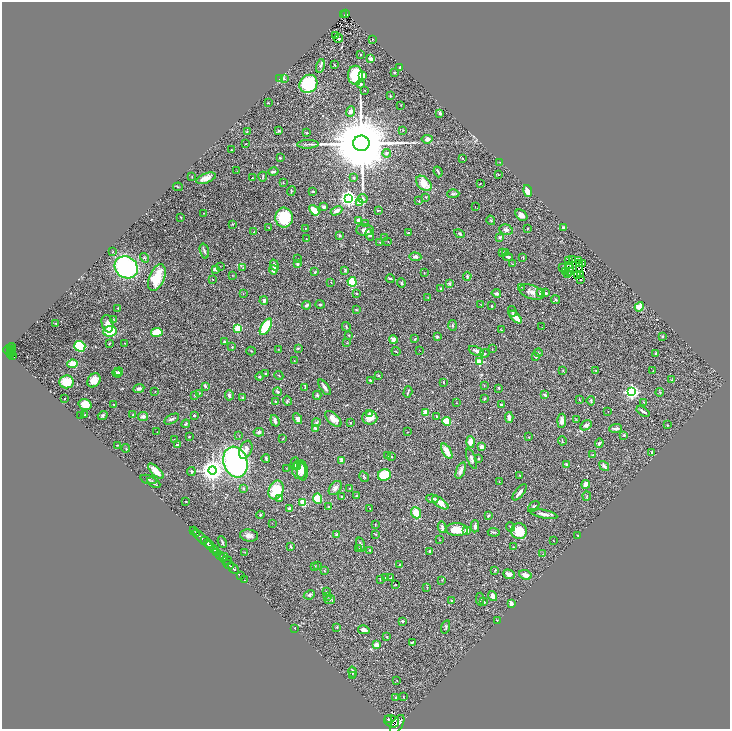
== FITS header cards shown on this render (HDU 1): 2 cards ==
NAXIS1  =                 1456
NAXIS2  =                 1453

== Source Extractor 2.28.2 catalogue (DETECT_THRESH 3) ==
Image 1456 x 1453 px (HDU 1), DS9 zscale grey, zoomed out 1/2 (1 PNG px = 2 x 2 image px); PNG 732 x 731 px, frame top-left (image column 1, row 1453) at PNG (2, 2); each listed source drawn as its Kron ellipse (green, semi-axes under 4 px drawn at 4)
Background 0.687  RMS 0.028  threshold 0.0843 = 3 sigma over >= 5 px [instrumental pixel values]
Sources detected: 448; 42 cannot appear on this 1/2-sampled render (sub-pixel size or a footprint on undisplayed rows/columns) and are neither listed nor drawn; the other 406 listed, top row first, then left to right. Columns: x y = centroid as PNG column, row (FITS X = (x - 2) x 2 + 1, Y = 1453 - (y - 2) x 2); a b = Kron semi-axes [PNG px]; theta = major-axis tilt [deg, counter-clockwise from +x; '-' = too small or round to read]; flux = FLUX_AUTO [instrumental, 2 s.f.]
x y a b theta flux
346 13 3 2 - 90
344 15 2 1 - 17
336 35 2 1 - 2.1
339 38 4 3 - 6.2
372 39 2 2 - 2.9
360 55 3 3 - 5.8
370 59 2 2 - 67
335 65 3 2 - 3.8
320 66 7 4 76 11
400 68 3 2 - 3.7
394 72 2 2 - 6.5
355 75 9 7 -88 210
363 75 4 3 - 22
280 78 4 3 - 6.9
284 79 4 3 - 6.2
308 84 10 8 48 320
361 84 4 3 - 9.5
365 90 2 1 - 2.3
390 96 3 2 - 2
268 103 2 2 - 3
400 105 2 1 - 1.4
350 112 5 4 - 21
440 113 4 2 - 17
402 130 3 2 - 1.7
279 131 4 3 - 8.9
247 132 2 2 - 1.6
307 133 2 2 - 5.2
427 139 5 4 - 23
361 143 8 8 - 78000
245 144 2 2 - 3
308 144 11 2 1 12
231 150 2 1 - 2.2
387 153 4 4 - 14
280 158 2 2 - 5.1
462 158 4 2 - 2.8
500 162 2 1 - 2.5
237 171 2 2 - 1.8
273 172 5 2 - 12
438 172 5 2 - 5.1
498 175 3 2 - 2.8
192 177 3 2 - 2.5
263 177 5 2 - 6.3
206 178 10 5 20 37
252 178 3 2 - 2.7
353 178 3 3 - 6.6
283 183 2 2 - 2.4
424 183 9 6 -45 78
480 183 2 1 - 3
178 187 5 2 - 3.8
291 191 5 2 - 4
313 191 3 2 - 4.6
528 191 6 4 -73 87
453 194 6 4 2 11
426 197 3 3 - 3.9
348 198 4 4 - 2000
363 198 5 4 - 7
419 201 2 2 - 2.5
360 203 4 4 - 53
324 207 3 3 - 11
475 207 2 1 - 1.9
314 210 6 3 -50 89
378 210 3 2 - 4.7
336 211 6 3 29 27
204 213 2 1 - 2
521 215 7 5 -43 26
181 217 2 2 - 5.1
284 218 10 8 -84 230
358 220 3 3 - 17
491 220 5 3 - 5.6
366 223 3 2 - 3.7
232 224 4 2 - 2.9
564 227 4 2 - 7.5
269 228 4 2 - 2.8
305 229 2 2 - 1.8
528 229 3 2 - 2.9
365 230 9 5 1 25
506 230 7 5 -14 16
254 232 3 2 - 3.3
409 233 4 2 - 5.6
459 234 5 3 - 7.1
339 235 3 3 - 7.2
370 235 6 4 -76 9.8
500 237 3 2 - 33
384 238 3 2 - 2.9
306 239 2 1 - 2.7
388 242 2 1 - 2
380 243 2 2 - 4
204 251 7 3 -74 9.5
113 252 2 1 - 2.4
505 252 3 2 - 3
503 253 3 2 - 4.6
415 257 6 4 -4 15
508 257 5 3 - 11
523 257 3 2 - 3.6
144 258 5 3 - 5.4
298 259 3 2 - 3.5
568 260 4 1 - 3.1
573 260 2 1 - 1.2
579 260 3 1 - 1
579 263 2 1 - 1.8
583 263 2 1 - 2.1
297 264 4 4 - 11
512 264 3 2 - 1.8
274 265 5 3 - 14
220 266 2 1 - 1.5
569 266 2 1 - 0.21
126 267 12 10 -37 970
242 267 3 2 - 2.8
563 268 3 2 - 7.5
570 268 4 2 - 3.5
215 269 3 3 - 15
273 270 4 3 - 38
580 270 4 2 - 4.2
345 271 3 3 - 7.4
566 271 2 1 - 2
315 272 3 3 - 4.4
569 272 3 1 - 1.8
424 273 2 2 - 1.9
568 274 2 1 - 0.22
580 274 2 1 - 2
232 275 3 2 - 2.1
577 275 2 1 - 1.4
467 276 4 3 - 6.6
157 278 14 7 67 190
213 279 2 2 - 3.6
390 279 4 2 - 6.9
581 279 2 2 - 4.2
331 282 2 1 - 1.8
352 282 5 4 - 120
401 283 4 4 - 6.3
449 283 2 2 - 32
521 287 2 1 - 1.6
441 288 4 3 - 6.3
532 292 13 6 -19 31
243 293 2 2 - 1.7
356 293 2 2 - 3.4
496 293 4 3 - 10
541 293 2 2 - 51
545 293 3 3 - 8.6
428 298 3 2 - 1.7
555 299 5 3 - 6
264 301 4 3 - 14
320 304 4 3 - 5.3
481 304 3 2 - 2.6
307 305 4 2 - 12
492 306 3 2 - 7
639 307 5 4 - 71
118 308 2 2 - 1.5
356 310 3 2 - 4.2
512 311 5 2 - 5.4
515 317 8 3 -45 67
113 319 4 3 - 4.2
56 323 3 2 - 4.6
107 324 9 5 -75 34
452 325 5 3 - 6.3
266 327 9 4 60 160
346 327 5 3 - 5.9
542 327 2 1 - 1.5
238 328 4 3 - 110
501 330 4 2 - 2.7
110 331 7 5 9 120
157 332 6 4 9 99
349 335 2 2 - 7.4
663 336 3 3 - 4.7
437 337 3 2 - 9.3
415 339 3 2 - 5.1
393 340 4 3 - 27
224 342 3 3 - 8
110 343 3 2 - 4
125 343 2 1 - 2.2
347 343 3 2 - 2.7
80 346 5 5 - 310
11 347 4 2 - 280
232 347 4 3 - 5.6
298 348 4 3 - 5.8
11 349 4 2 - 330
279 349 3 2 - 1.7
492 349 2 1 - 1.7
7 350 4 2 - 430
419 350 2 1 - 1.8
11 351 3 1 - 67
251 351 4 3 - 4.6
396 351 4 2 - 4.5
476 351 8 4 -22 18
11 353 2 2 - 150
538 353 4 2 - 4.1
655 353 3 2 - 5.2
485 354 5 3 - 5.7
13 356 3 2 - 210
536 357 3 2 - 6
294 361 3 2 - 3.4
479 362 3 3 - 190
72 364 5 4 - 68
596 370 2 2 - 2.6
563 371 4 2 - 3.1
653 371 2 1 - 1.2
119 372 4 3 - 7.7
117 373 4 3 - 9.1
266 374 2 2 - 8.3
378 375 3 2 - 4.5
279 376 4 2 - 4.1
259 377 4 3 - 4.9
94 380 7 6 - 44
672 380 3 3 - 3.7
370 381 3 2 - 4.9
66 382 7 6 - 110
443 382 2 2 - 4
484 385 3 2 - 2.4
205 386 4 3 - 7.8
305 387 3 2 - 3.3
324 387 9 3 -54 17
139 388 6 3 23 12
499 388 2 2 - 5.5
155 391 2 2 - 1.8
277 392 4 3 - 9.4
408 392 6 2 73 6
631 392 4 4 - 1300
660 392 4 3 - 5.5
199 393 3 2 - 3.4
195 395 3 2 - 2.6
229 395 5 3 - 15
317 395 4 3 - 9.7
545 395 4 2 - 15
65 398 2 2 - 3.8
243 398 3 2 - 8
484 399 3 2 - 5.8
579 400 4 2 - 2.3
276 401 2 2 - 4.7
287 401 5 3 - 5
591 401 4 2 - 5.8
643 402 3 2 - 3.1
457 403 2 1 - 2
85 404 7 5 -16 67
114 405 2 2 - 6.6
501 405 3 2 - 8.5
643 411 7 3 -35 13
426 412 3 3 - 54
608 412 2 1 - 1.6
369 413 4 3 - 6.6
85 415 3 2 - 2.8
103 415 5 3 - 8.9
133 415 2 2 - 6
194 415 3 3 - 5.4
80 416 2 2 - 2.5
143 416 5 4 - 17
437 416 3 2 - 3.6
370 418 7 7 - 54
509 418 5 3 - 19
172 419 8 3 30 11
298 419 6 3 -60 16
333 419 10 5 -44 45
576 420 3 2 - 2.9
275 421 6 3 -71 16
447 421 4 4 - 170
562 421 7 4 86 24
316 423 4 4 - 6.7
350 423 3 2 - 4.8
186 424 4 2 - 7.3
586 425 6 4 31 19
667 425 2 2 - 3.3
315 428 4 3 - 14
616 428 6 2 4 17
157 432 2 1 - 1.5
259 432 5 4 - 11
407 432 2 1 - 1.6
624 435 3 2 - 4.5
189 436 2 2 - 6.1
239 436 2 1 - 1.6
529 437 2 1 - 2.6
174 439 2 2 - 2.3
283 439 3 2 - 2.9
562 441 5 2 - 5.5
470 442 6 4 -87 49
599 443 5 3 - 14
117 445 2 2 - 3.1
178 445 4 3 - 14
481 447 4 3 - 20
126 448 4 2 - 3.3
246 450 10 6 67 30
447 451 8 3 -58 63
652 453 3 2 - 6.8
592 455 3 3 - 6.6
387 456 3 2 - 1.7
392 457 2 1 - 2.4
266 459 4 2 - 6.8
472 459 10 4 -69 17
478 459 3 3 - 5.5
341 460 4 3 - 21
235 462 16 12 -71 1100
295 464 6 3 84 12
567 464 3 2 - 12
298 466 3 2 - 5.9
604 466 5 3 - 17
286 468 2 2 - 1.9
213 470 4 4 - 4800
299 470 9 7 -82 42
302 470 10 5 -84 39
156 471 10 4 -44 48
461 471 9 4 70 25
191 472 4 3 - 6.6
384 475 6 6 - 190
520 475 2 2 - 5.7
364 477 6 2 -58 6.4
148 479 8 2 -16 5.5
499 482 3 2 - 2.4
154 483 7 3 -29 15
586 484 4 4 - 30
243 488 3 3 - 6.6
335 488 8 5 51 23
350 488 3 2 - 2.7
276 490 10 7 66 160
520 492 10 3 51 23
356 496 3 3 - 3.7
587 496 4 3 - 4.9
341 497 3 3 - 5.3
280 499 3 3 - 6.1
318 499 5 4 - 130
432 499 6 4 -7 13
186 501 2 2 - 3.8
303 502 4 3 - 100
440 503 9 4 -36 72
328 507 2 2 - 3.2
534 507 7 3 43 7.1
370 508 2 1 - 2
289 509 3 3 - 17
416 513 6 5 - 80
544 514 14 3 -11 26
260 515 4 3 - 7.1
488 516 4 3 - 10
272 523 2 1 - 1.4
375 524 2 2 - 2.2
475 526 6 3 88 15
442 527 6 3 -79 9.6
510 527 5 3 - 6.3
457 530 11 6 -4 110
467 530 4 3 - 29
194 531 3 2 - 140
519 531 8 8 - 140
494 532 6 3 -3 6.7
197 534 3 2 - 230
376 534 3 2 - 3.3
249 535 9 6 -7 28
337 535 4 3 - 11
577 535 2 1 - 2.6
201 538 14 2 -43 1400
439 540 2 2 - 1.8
204 541 2 2 - 620
554 541 2 1 - 2.1
222 542 6 2 -65 8.6
209 545 6 3 -48 3500
360 545 7 3 -75 13
291 546 4 2 - 7.4
513 547 3 2 - 3.2
359 548 3 3 - 4.3
214 549 4 3 - 1300
370 550 3 2 - 5.4
429 551 4 3 - 11
216 552 2 1 - 580
245 552 3 2 - 3.1
543 554 2 2 - 1.6
220 556 4 3 - 760
224 557 4 2 - 520
226 560 5 2 - 360
229 564 6 2 -39 1500
318 565 3 2 - 3
399 565 3 2 - 5.3
315 566 3 2 - 2.1
234 569 6 2 -43 1800
495 570 3 2 - 2.5
324 571 3 2 - 2.3
509 574 6 4 -21 27
525 575 6 4 -23 29
240 576 2 1 - 34
385 578 4 3 - 8.2
391 578 2 2 - 15
380 579 2 1 - 3.2
244 580 2 1 - 24
442 580 3 2 - 3
395 585 3 2 - 2.9
427 587 3 2 - 2.6
326 592 3 2 - 4.7
309 595 6 4 27 10
328 596 3 3 - 4.8
493 596 5 3 - 27
480 599 6 2 89 7.7
330 600 5 3 - 7
452 600 3 3 - 4.5
483 602 3 2 - 6.5
511 604 4 2 - 28
497 620 2 2 - 2.2
402 621 2 2 - 17
337 627 2 2 - 3.8
446 627 7 3 75 7.5
295 628 2 1 - 1.6
364 630 6 3 -12 25
387 637 3 2 - 3.4
412 642 4 2 - 6.4
376 645 4 4 - 37
353 672 6 3 -78 9.3
352 676 2 1 - 3.7
397 681 2 1 - 1.6
403 697 3 1 - 3.7
396 698 3 2 - 9
388 720 3 2 - 1200
392 721 8 6 -22 5400
397 724 11 5 59 6300
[42 sub-pixel or undisplayed-footprint detections neither listed nor drawn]